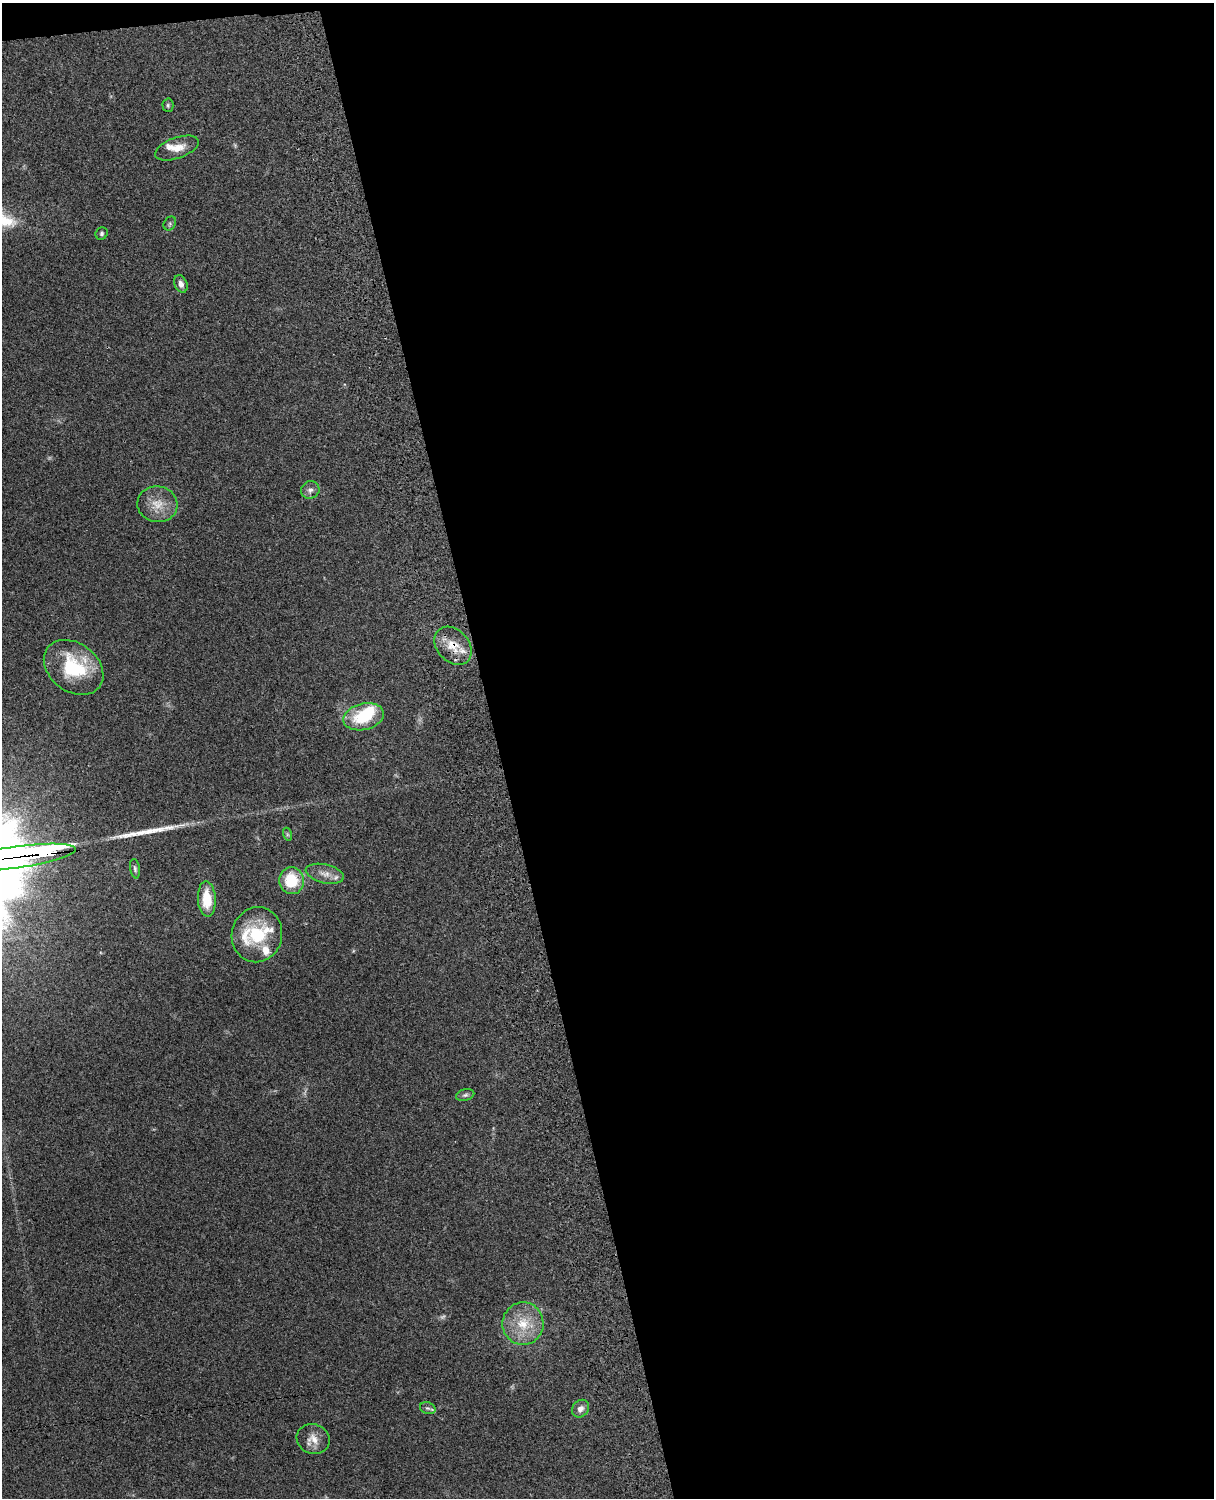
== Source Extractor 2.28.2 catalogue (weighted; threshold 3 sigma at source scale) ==
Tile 4 of 4 x 3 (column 4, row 1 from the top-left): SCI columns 3756-4967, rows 3155-4650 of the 5088 x 4927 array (HDU 1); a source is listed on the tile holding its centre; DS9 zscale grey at full resolution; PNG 1216 x 1500 px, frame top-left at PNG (2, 3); each listed source drawn as its Kron ellipse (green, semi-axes under 4 px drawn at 4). Shown black and unused: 59% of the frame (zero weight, under 3 of 4 exposures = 6% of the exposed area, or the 3 px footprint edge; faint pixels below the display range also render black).
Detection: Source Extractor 2.28.2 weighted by HDU 2 'WHT'; one run over the whole footprint, this tile lists its part. Background 0.221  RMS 0.0083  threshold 0.0372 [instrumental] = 3 sigma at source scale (4.5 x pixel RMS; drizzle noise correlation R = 1.50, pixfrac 1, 0.05/0.05 arcsec/px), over >= 5 px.
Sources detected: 32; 1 too faint to see at this stretch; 1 inside a brighter object's white glare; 1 long thin detection or spike segment (spike, bleed or trail) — neither listed nor drawn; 7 inside a brighter listed object's ellipse — not listed separately; the other 22 listed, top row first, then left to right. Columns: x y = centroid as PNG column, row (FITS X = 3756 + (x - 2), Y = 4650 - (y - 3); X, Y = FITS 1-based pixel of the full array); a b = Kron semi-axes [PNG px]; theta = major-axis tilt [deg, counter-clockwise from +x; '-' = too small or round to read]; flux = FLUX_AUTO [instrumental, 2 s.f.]
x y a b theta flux
168 105 7 5 -88 1.5
177 148 23 10 20 11
170 224 7 5 56 1.6
102 234 6 6 - 1.6
181 284 9 6 -67 4.2
310 490 9 8 - 3.5
157 504 20 18 -8 15
453 646 21 16 -47 16
74 667 32 24 -37 52
364 717 21 13 14 36
287 834 7 4 -72 1.1
17 857 60 11 8 7500
135 869 10 5 -81 1.9
325 874 19 9 -13 7.4
292 881 13 12 - 30
207 899 18 9 -87 21
257 935 28 25 76 38
465 1095 9 5 15 2.1
523 1324 21 20 - 24
428 1408 8 5 -18 2
580 1409 9 8 - 4.9
313 1439 17 14 -19 9.3
Overlapping masked pixels (flux is a lower limit): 2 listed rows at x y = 453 646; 17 857
Isophote crosses this tile's border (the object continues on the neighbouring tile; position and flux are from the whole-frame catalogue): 1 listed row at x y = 17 857